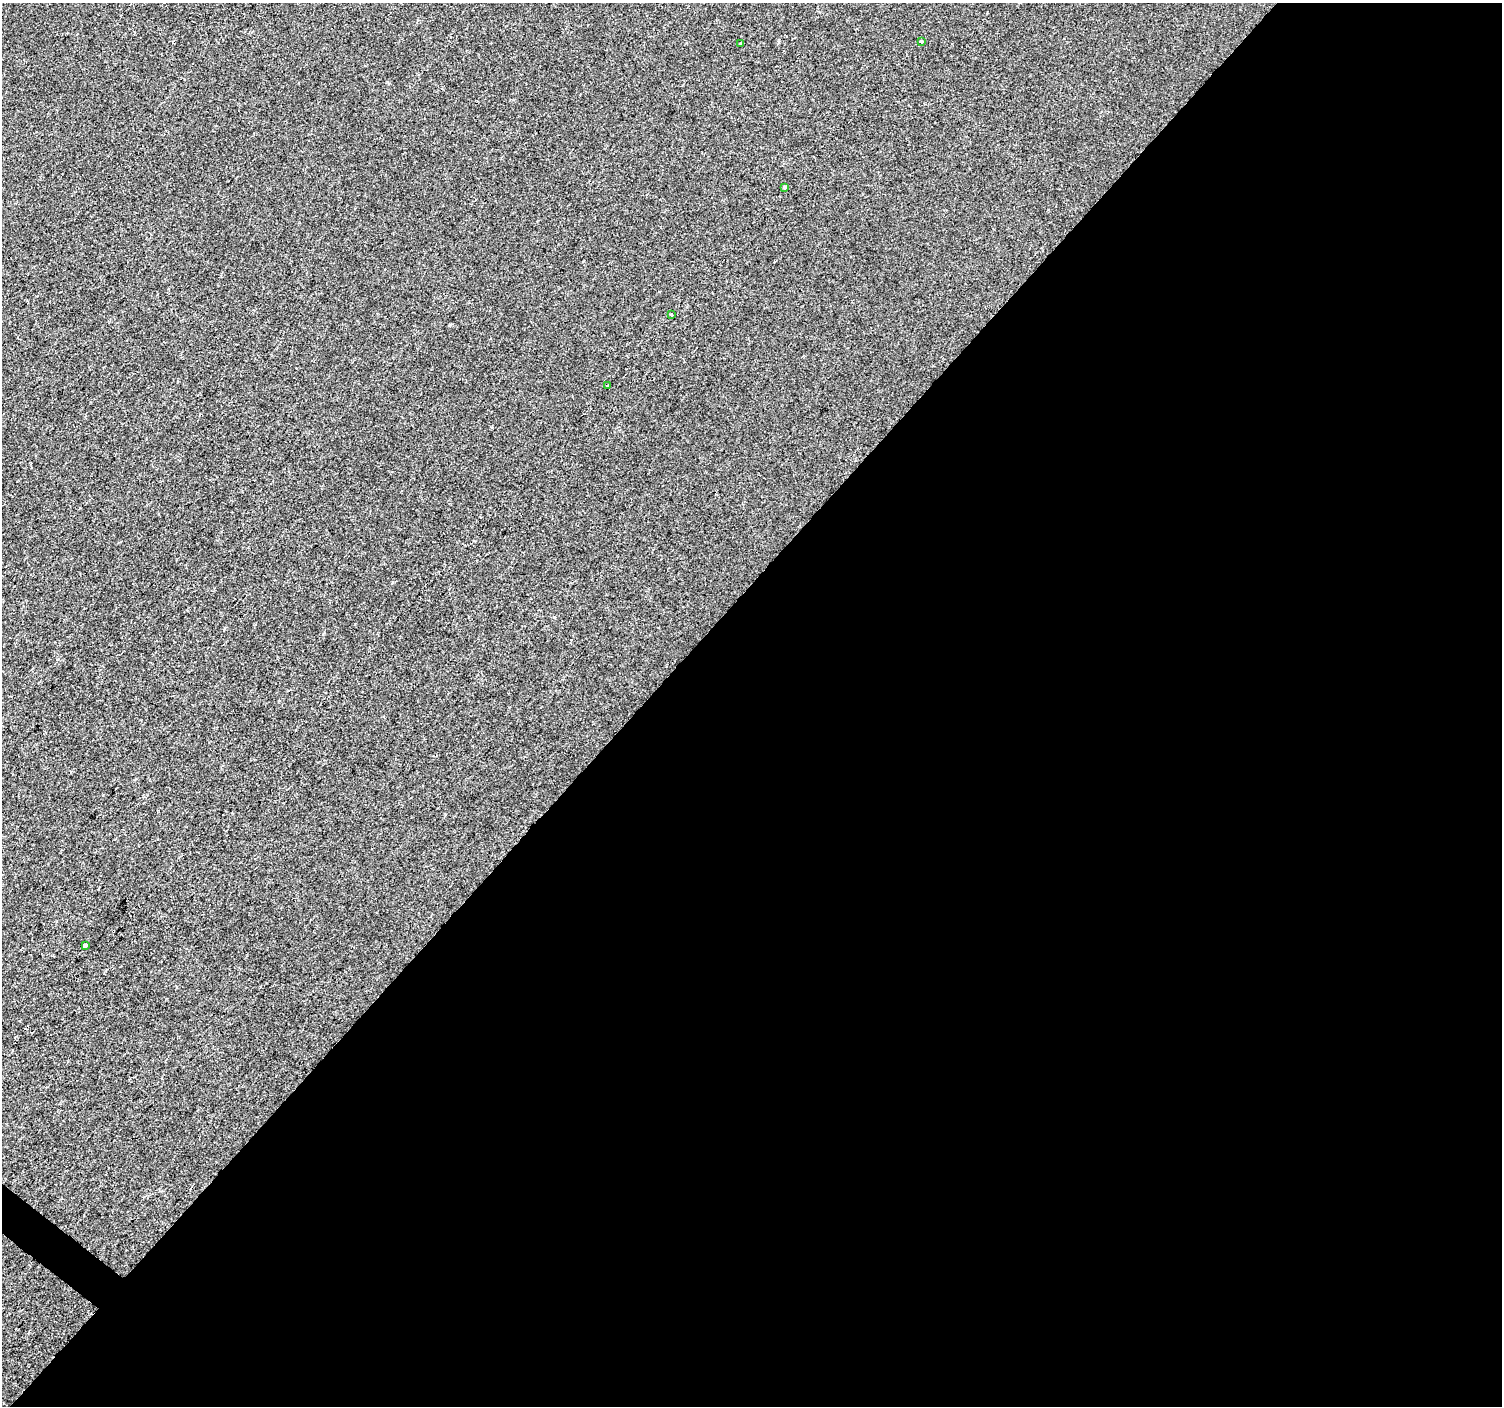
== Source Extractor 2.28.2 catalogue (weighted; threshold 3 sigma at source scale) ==
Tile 12 of 4 x 4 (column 4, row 3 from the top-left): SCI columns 4504-6003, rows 1643-3046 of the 6003 x 6025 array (HDU 1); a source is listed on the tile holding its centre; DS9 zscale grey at full resolution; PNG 1504 x 1408 px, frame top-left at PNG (2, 3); each listed source drawn as its Kron ellipse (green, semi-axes under 4 px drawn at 4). Shown black and unused: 58% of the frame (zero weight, under 2 of 3 exposures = <1% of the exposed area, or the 3 px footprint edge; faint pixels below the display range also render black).
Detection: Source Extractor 2.28.2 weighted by HDU 2 'WHT'; one run over the whole footprint, this tile lists its part. Background -2.46e-04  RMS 0.0042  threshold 0.0187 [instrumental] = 3 sigma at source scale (4.5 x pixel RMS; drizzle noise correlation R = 1.50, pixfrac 1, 0.0396/0.0396 arcsec/px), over >= 5 px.
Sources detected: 6; all 6 listed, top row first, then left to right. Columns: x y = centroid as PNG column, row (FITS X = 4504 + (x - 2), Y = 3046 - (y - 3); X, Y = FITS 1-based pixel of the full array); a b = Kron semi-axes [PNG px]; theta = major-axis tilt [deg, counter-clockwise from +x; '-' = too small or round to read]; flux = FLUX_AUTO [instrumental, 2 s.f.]
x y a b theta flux
921 41 4 3 - 1.2
740 43 3 2 - 0.33
785 187 4 3 - 2.4
671 315 3 3 - 0.71
608 385 3 3 - 1.1
85 945 3 3 - 5.6